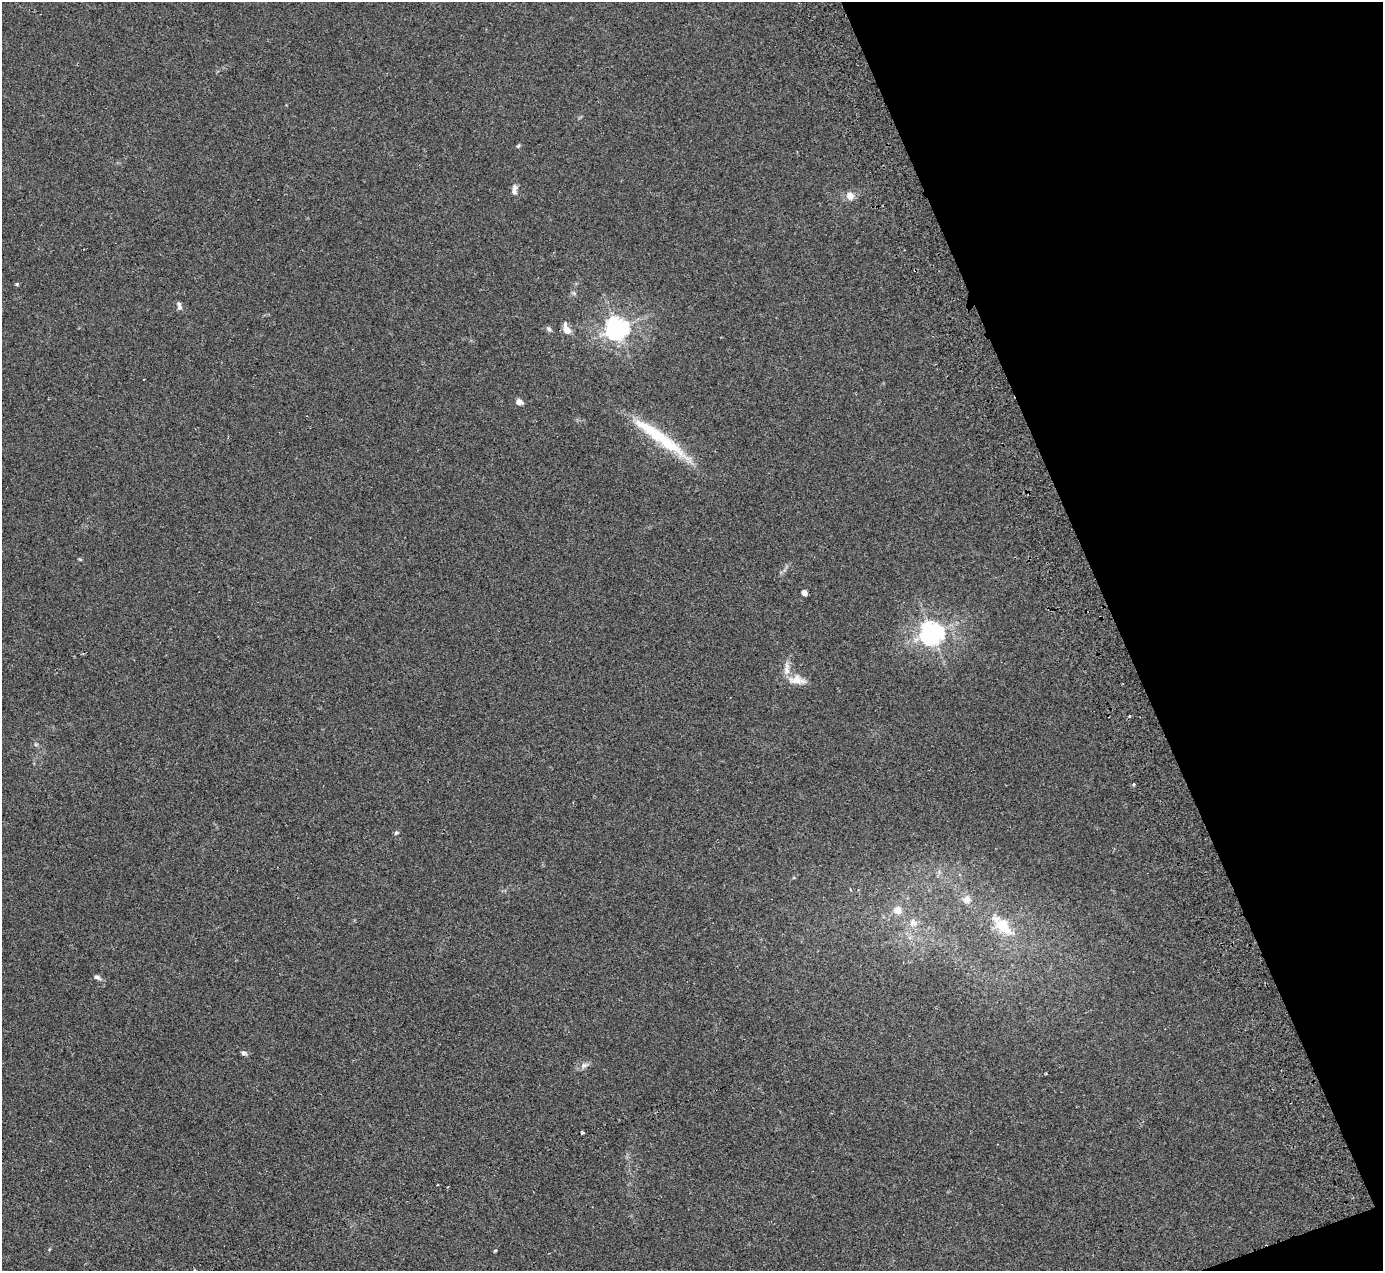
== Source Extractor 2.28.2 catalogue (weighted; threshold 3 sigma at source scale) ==
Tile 12 of 4 x 4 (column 4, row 3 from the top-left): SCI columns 4202-5582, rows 1579-2847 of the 5637 x 5567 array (HDU 1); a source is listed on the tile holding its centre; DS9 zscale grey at full resolution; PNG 1385 x 1273 px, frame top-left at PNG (2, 2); no overlay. Shown black and unused: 19% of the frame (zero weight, under 2 of 3 exposures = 3% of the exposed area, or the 3 px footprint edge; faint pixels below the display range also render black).
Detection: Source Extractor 2.28.2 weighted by HDU 2 'WHT'; one run over the whole footprint, this tile lists its part. Background 0.0185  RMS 0.0063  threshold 0.0286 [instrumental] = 3 sigma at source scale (4.5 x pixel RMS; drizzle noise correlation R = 1.50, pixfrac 1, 0.05/0.05 arcsec/px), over >= 5 px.
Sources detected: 30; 1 inside a brighter object's white glare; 2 cosmic-ray / hot-pixel residue — not listed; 1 inside a brighter listed object's ellipse — not listed separately; the other 26 listed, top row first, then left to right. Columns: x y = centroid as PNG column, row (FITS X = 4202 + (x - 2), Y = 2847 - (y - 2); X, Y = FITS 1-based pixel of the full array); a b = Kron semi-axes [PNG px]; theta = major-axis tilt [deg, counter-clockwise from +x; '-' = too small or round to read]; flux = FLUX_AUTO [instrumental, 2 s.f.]
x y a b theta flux
518 146 6 4 53 0.84
514 190 15 6 85 3.1
850 196 10 9 - 4.7
16 284 4 3 - 1.1
574 293 7 4 -71 1
179 306 10 5 -70 2.1
617 328 7 7 - 480
549 329 8 6 -45 1.4
566 329 14 7 -68 5.4
519 402 8 6 -20 3
655 434 67 15 -34 34
804 593 5 4 - 3.9
932 633 8 7 - 500
797 680 25 11 -7 7.5
1129 716 3 2 - 1.2
1134 784 4 4 - 0.7
396 833 6 5 - 1
967 900 10 9 - 3.9
898 910 8 8 - 6
913 922 12 9 -26 4.2
1003 926 32 17 -42 18
97 977 10 6 -30 1.9
244 1053 8 5 -7 1.5
584 1065 12 7 16 2.7
582 1133 3 3 - 5.5
495 1251 4 3 - 0.64